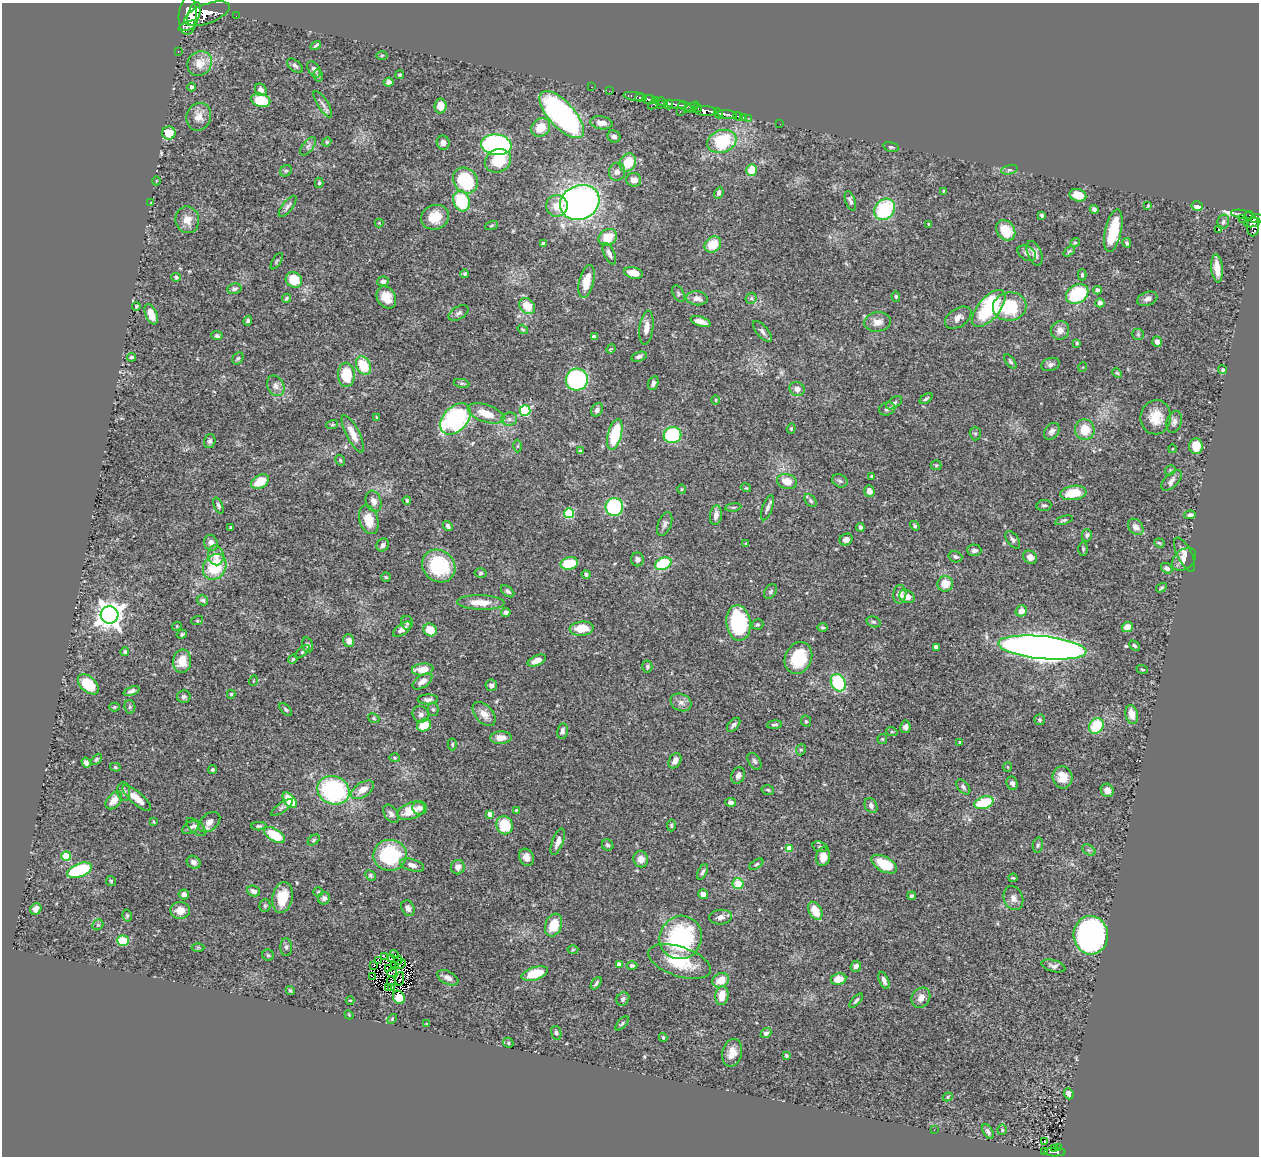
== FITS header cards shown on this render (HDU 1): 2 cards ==
NAXIS1  =                 1257
NAXIS2  =                 1154

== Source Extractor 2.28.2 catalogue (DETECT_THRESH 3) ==
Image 1257 x 1154 px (HDU 1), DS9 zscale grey, 1 PNG px = 1 image px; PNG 1261 x 1158 px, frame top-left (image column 1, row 1154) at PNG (2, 3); each listed source drawn as its Kron ellipse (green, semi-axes under 4 px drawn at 4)
Background 0.636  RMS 0.023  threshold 0.0703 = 3 sigma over >= 5 px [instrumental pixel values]
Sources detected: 444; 3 with non-positive FLUX_AUTO (blend fragments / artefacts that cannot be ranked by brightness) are neither listed nor drawn; the other 441 listed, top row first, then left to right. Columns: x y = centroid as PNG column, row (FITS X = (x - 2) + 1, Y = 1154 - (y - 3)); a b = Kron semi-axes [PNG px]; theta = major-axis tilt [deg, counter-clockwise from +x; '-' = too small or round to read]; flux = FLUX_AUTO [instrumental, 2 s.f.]
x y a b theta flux
194 14 12 6 72 1500
207 14 24 9 20 2500
188 16 19 9 88 2800
236 16 2 2 - 7.7
188 26 9 3 21 290
316 45 5 2 - 2.7
178 51 3 2 - 9.1
382 55 5 3 - 1.7
200 63 13 11 48 22
295 66 9 5 -41 4.5
314 69 9 5 -54 6.1
399 75 4 4 - 2.8
318 76 6 4 -77 2.6
389 82 5 4 - 5
191 87 4 4 - 4.2
592 87 3 2 - 12
261 90 6 5 - 7.2
609 91 2 2 - 9.6
635 97 11 3 -10 310
640 98 5 4 - 480
649 99 7 3 -3 470
261 100 10 6 -15 42
656 100 3 3 - 120
662 101 5 3 - 27
323 104 15 5 -58 6.6
653 104 6 3 43 33
676 104 10 4 -8 280
660 105 3 2 - 58
669 105 5 3 - 200
440 106 7 6 - 17
685 106 7 4 -19 310
692 107 8 3 32 130
697 108 5 2 - 91
705 111 12 5 -5 1100
680 112 3 2 - 67
719 114 5 3 - 320
727 114 10 3 -9 610
562 115 29 13 -47 400
738 116 5 3 - 110
199 117 14 12 69 16
743 117 3 2 - 18
748 118 3 2 - 5.7
602 123 11 6 -8 13
780 124 2 2 - 5
541 127 10 8 42 29
169 133 7 6 - 30
614 136 6 6 - 6.4
722 141 15 11 19 100
327 142 4 4 - 2
443 143 7 6 - 7.2
496 145 15 10 -7 390
308 146 10 5 52 4.9
891 147 8 4 -14 3
498 161 13 11 24 48
628 162 9 7 57 42
752 170 6 5 - 32
1009 170 8 4 12 3.7
286 171 6 5 - 2.9
617 172 9 8 - 10
465 180 13 11 -52 110
634 180 7 6 - 10
156 181 4 2 - 1.1
319 183 5 4 - 2.1
944 191 4 3 - 2.9
719 193 6 4 65 4.5
1078 195 8 6 -13 22
461 201 10 8 -72 83
850 201 10 5 -71 5
580 202 20 17 24 670
151 203 3 2 - 1.2
288 206 13 5 52 5.1
557 206 11 10 - 20
1148 206 3 2 - 1.7
1197 206 5 5 - 11
884 209 11 9 51 110
1094 209 4 4 - 4.1
1242 214 11 3 -9 100
1042 215 4 3 - 2.5
1248 216 6 2 45 34
435 217 14 12 18 31
1256 218 6 4 4 280
1242 219 2 2 - 9.3
187 220 13 12 - 17
1223 222 7 5 77 3.4
379 223 4 4 - 1.4
1252 223 8 4 11 300
928 224 3 2 - 1.4
491 226 7 3 19 2.2
1253 227 10 6 88 270
1219 229 3 2 - 1.1
1006 230 11 8 -54 40
1113 231 21 8 78 61
608 237 10 8 33 28
1075 243 5 4 - 2.1
1127 243 5 4 - 2.7
543 244 4 3 - 3.6
713 244 9 7 42 34
1069 251 6 3 40 2.1
1027 253 10 7 -32 6.1
1034 253 13 7 -69 9.2
609 254 11 5 -66 7.4
277 261 9 3 58 2.1
1217 268 14 5 -83 19
633 273 9 5 -13 18
465 274 4 4 - 2.3
1082 275 5 4 - 2.6
176 277 4 4 - 2.7
294 280 8 7 - 41
383 281 6 5 - 5.7
586 281 17 7 77 28
234 289 7 5 12 4.8
1097 290 4 4 - 8.1
678 294 9 5 -61 3.6
1077 294 12 9 30 110
896 296 5 4 - 2
386 297 12 9 -58 23
286 298 5 4 - 2.9
697 298 11 7 -7 9.1
751 298 6 5 - 2.5
1147 299 10 6 19 6.6
1100 303 4 4 - 5.4
136 306 4 2 - 1.9
527 306 9 7 -44 31
1010 307 17 14 10 76
989 308 22 11 50 130
458 313 11 6 31 4.8
151 314 11 6 -68 21
958 318 15 9 34 10
248 321 5 4 - 2.8
701 321 10 4 -17 11
878 322 13 9 7 14
646 328 17 7 83 13
523 329 5 4 - 1.9
1060 330 9 9 - 11
762 331 13 5 -50 5.5
1138 334 6 5 - 2.7
217 336 5 4 - 3.1
594 337 4 4 - 6
1157 342 5 4 - 6.5
1077 343 3 3 - 1.7
611 349 5 4 - 1.7
131 357 4 3 - 2.7
639 357 8 4 16 4.8
238 358 6 5 - 2.7
1010 362 8 4 -52 2.9
1051 364 9 6 19 5.3
363 366 10 7 -62 44
1083 367 5 3 - 1.2
1223 370 4 4 - 2.9
1117 373 5 4 - 1.9
346 375 12 8 -88 51
577 380 11 11 - 190
462 383 8 4 -10 2.9
653 383 7 5 72 4.2
276 386 11 8 -64 8.7
797 389 8 7 - 9.2
926 399 7 4 36 2.7
716 400 5 3 - 1.4
894 403 9 5 34 3.7
887 409 8 6 22 5.2
597 410 7 5 60 4.7
525 411 5 5 - 120
486 413 19 8 -19 30
1156 417 17 15 82 33
377 418 4 3 - 1.9
455 419 18 12 47 300
509 419 8 6 3 5.2
1174 422 11 7 74 6.2
332 425 6 4 19 1.8
791 428 5 4 - 2
1085 430 10 10 - 31
1052 431 9 6 51 6.4
353 434 21 6 -63 19
615 434 16 7 76 77
975 434 7 5 -89 3.2
672 435 9 8 - 120
210 441 7 5 74 3.8
517 446 6 4 89 2
1196 446 8 7 - 26
1172 449 4 3 - 1.3
580 451 4 3 - 2.9
340 460 6 4 -62 2.4
936 465 5 5 - 1.9
1170 470 5 5 - 2.2
872 476 3 3 - 1.9
1172 480 13 6 44 7.5
787 481 10 7 -17 19
840 481 8 6 -27 4.2
260 482 10 6 30 37
746 488 5 3 - 1.5
681 489 5 3 - 1.5
869 491 6 5 - 9.7
1073 493 13 7 8 35
407 500 4 3 - 1.7
374 501 11 7 -72 9.5
810 501 7 5 -51 3.3
1044 505 7 5 7 3.3
218 506 8 4 -66 3.4
614 507 9 9 - 140
733 507 8 4 8 2.7
767 508 13 5 71 5.7
569 513 5 5 - 87
716 515 10 6 81 10
1190 515 6 4 2 5.2
369 520 15 9 -73 29
1064 520 9 3 18 2.8
665 524 12 6 69 5.3
448 526 5 4 - 4.1
915 526 5 4 - 2.3
231 527 3 2 - 1.4
860 527 4 3 - 3.7
1136 527 9 6 -48 11
1087 535 6 5 - 4.4
846 539 7 5 30 7.3
1013 540 10 5 -54 4.5
211 543 8 7 - 9
1159 543 5 4 - 2
746 544 4 3 - 1.6
383 545 7 6 - 6
1083 549 7 5 -90 2.8
974 550 7 6 - 6.1
1185 554 18 7 -64 13
216 555 10 8 -77 14
955 557 7 5 -18 3.9
1030 557 7 6 - 11
637 559 7 6 - 5.1
1184 559 14 9 41 12
569 563 9 6 13 58
663 564 8 6 26 79
439 566 17 15 -41 100
215 567 13 11 56 67
1167 568 6 4 -33 5.6
481 573 6 4 4 2.7
586 574 4 4 - 3.4
386 577 4 4 - 1.9
945 584 8 7 - 23
1161 588 6 4 31 2.1
508 591 7 4 -38 4.1
770 591 8 5 53 3.4
900 594 9 6 86 12
907 596 8 6 -32 9.6
203 600 6 5 - 3.4
481 603 24 7 -2 27
1021 611 6 5 - 15
506 612 5 4 - 4.7
109 615 9 8 - 1700
197 621 6 4 19 1.8
874 622 7 5 -16 3
407 623 7 6 - 3.5
738 623 18 12 -82 160
757 624 6 5 - 2.2
177 626 5 3 - 1.5
822 627 5 4 - 2.3
1127 627 6 5 - 17
402 629 11 5 35 7.9
582 629 12 7 5 29
430 630 7 6 - 27
182 634 5 4 - 2.7
349 641 6 5 - 7.5
307 645 8 5 -77 4.4
1135 646 6 4 -45 2.6
936 647 4 4 - 9.3
1042 648 44 11 -6 2200
125 652 4 4 - 2.8
302 652 9 3 40 2.3
798 658 16 13 65 65
293 659 5 4 - 2
182 661 11 9 84 30
537 661 9 5 23 11
647 667 6 5 - 3.1
423 669 11 6 7 23
1142 669 6 3 -22 1.8
253 681 5 3 - 1.3
422 681 11 6 35 10
838 683 9 7 -64 97
88 684 12 7 -43 60
491 685 6 5 - 5.7
132 691 8 4 21 4.8
231 694 4 4 - 2.4
184 697 7 6 - 4
428 699 10 5 2 5.3
681 702 11 8 -24 8.7
114 707 5 4 - 1.8
130 707 7 5 -79 3.6
433 709 6 5 - 2.8
286 710 8 4 -48 2.6
421 714 8 8 - 6.3
484 714 14 9 -48 14
1132 715 9 6 -77 16
374 718 6 4 -23 2.6
1040 720 5 5 - 2.8
806 721 6 4 -66 2.1
424 725 7 6 - 35
734 725 8 5 48 4.4
774 725 7 3 5 2.9
1096 726 8 7 - 55
905 727 6 5 - 5.4
562 731 8 5 79 4.8
892 732 6 3 -18 1.7
501 738 11 6 2 14
882 739 5 4 - 2
960 742 3 2 - 1.2
452 744 6 4 88 2.5
801 750 6 4 67 2.6
395 758 5 4 - 2.3
96 759 6 4 46 2.4
675 761 8 5 59 8.5
754 761 9 5 -57 4
86 763 5 4 - 6.1
115 767 5 4 - 2.2
1008 767 5 3 - 1.5
212 770 5 4 - 2.6
738 775 8 6 69 7.8
1062 777 11 10 - 18
1012 783 7 5 -65 5.5
963 787 9 5 -48 4
333 790 16 14 -23 200
363 790 13 7 33 17
768 790 6 4 -15 2.4
1107 790 7 6 - 10
124 792 9 6 -84 5.3
137 798 18 6 -40 22
114 800 10 6 49 15
290 800 9 5 -52 42
731 802 5 4 - 5.7
984 803 10 6 17 82
871 805 8 6 -61 6.3
282 807 13 4 37 3.8
420 808 7 6 - 7.3
516 810 4 3 - 1.5
411 811 14 8 19 29
391 814 10 6 -57 5.6
490 814 4 4 - 8.1
154 822 3 2 - 1.5
209 822 12 8 41 11
505 825 9 8 - 52
259 826 7 4 0 3
671 826 6 4 -89 2.2
190 827 9 5 29 4.6
196 827 12 6 -41 6.5
275 835 12 6 -31 50
314 840 7 4 37 2.5
558 842 14 5 69 11
608 845 6 5 - 3
1038 845 7 5 79 3.1
820 847 8 5 -18 3.1
789 848 4 4 - 19
1089 850 7 4 -33 3.2
390 855 16 15 - 130
66 856 5 4 - 60
526 857 9 7 -63 9.6
823 857 9 7 81 19
641 859 8 7 - 14
194 862 7 6 - 7
756 864 8 4 32 2.9
884 864 14 7 -29 50
412 865 12 6 -16 8.3
458 867 7 6 - 7.7
79 870 13 6 21 130
703 872 8 4 63 4
370 875 6 4 -46 3.1
1013 878 4 3 - 1.6
111 881 5 5 - 2.2
738 884 5 5 - 36
254 891 6 5 - 7.1
318 892 5 4 - 2.3
184 894 5 5 - 4.7
703 894 5 4 - 6.8
912 896 4 3 - 3.2
282 898 15 10 80 36
324 898 6 6 - 5.8
1013 898 12 9 -68 9.3
265 906 6 5 - 2.7
408 908 8 6 -64 6.9
36 909 6 5 - 10
180 910 10 8 1 16
815 911 9 6 -62 27
127 916 6 4 -76 2.4
721 917 11 7 5 8.1
98 925 6 5 - 2.5
554 925 12 8 69 35
1091 935 19 17 -85 480
681 937 22 21 - 190
123 941 6 5 - 49
198 947 6 4 0 1.9
286 947 9 5 -90 4.1
573 950 5 3 - 1.7
268 955 5 5 - 2.7
394 955 5 3 - 2.1
384 956 3 2 - 1.1
391 958 3 2 - 0.98
378 960 4 2 - 0.86
398 960 4 2 - 2.1
680 961 33 14 -19 68
400 964 6 2 29 0.46
374 965 3 2 - 0.23
395 965 3 2 - 1.4
619 965 4 4 - 13
632 965 5 4 - 3.4
856 966 5 5 - 6.4
1053 966 12 6 -15 5.5
388 968 4 2 - 0.053
392 972 5 2 - 0.7
535 974 13 6 17 45
372 976 2 2 - 1200
448 978 11 6 -27 7.5
400 979 7 2 78 1.3
838 979 8 5 9 21
721 980 8 6 27 23
884 980 9 4 -68 6.2
391 981 4 2 - 2.7
596 983 7 3 52 3
391 987 2 2 - 1.6
388 988 3 3 - 0.14
290 990 5 4 - 2.7
722 995 9 6 82 21
399 997 7 5 -59 30
921 998 11 9 58 12
623 999 7 6 - 4.7
350 1000 4 3 - 1.2
856 1001 9 4 47 3.1
349 1015 4 3 - 1.2
392 1019 5 3 - 1.6
426 1024 3 3 - 1.3
622 1024 9 4 48 2.7
556 1033 7 5 -77 3.3
766 1033 6 4 38 4.1
663 1037 4 3 - 2.3
508 1043 5 5 - 2.1
732 1053 14 10 77 19
786 1055 3 3 - 2.3
1069 1094 6 4 -66 6.5
948 1097 5 4 - 1.9
934 1130 2 2 - 3.6
1002 1130 5 4 - 2.3
988 1132 8 5 -59 5.2
1044 1141 2 2 - 0.93
1058 1147 3 2 - 15
1054 1149 3 2 - 10
1044 1151 3 2 - 3.8
1055 1152 10 3 -2 86
At the frame edge (FLAGS 8, measured only in part): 1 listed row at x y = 1256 218
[3 non-positive-flux detections neither listed nor drawn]